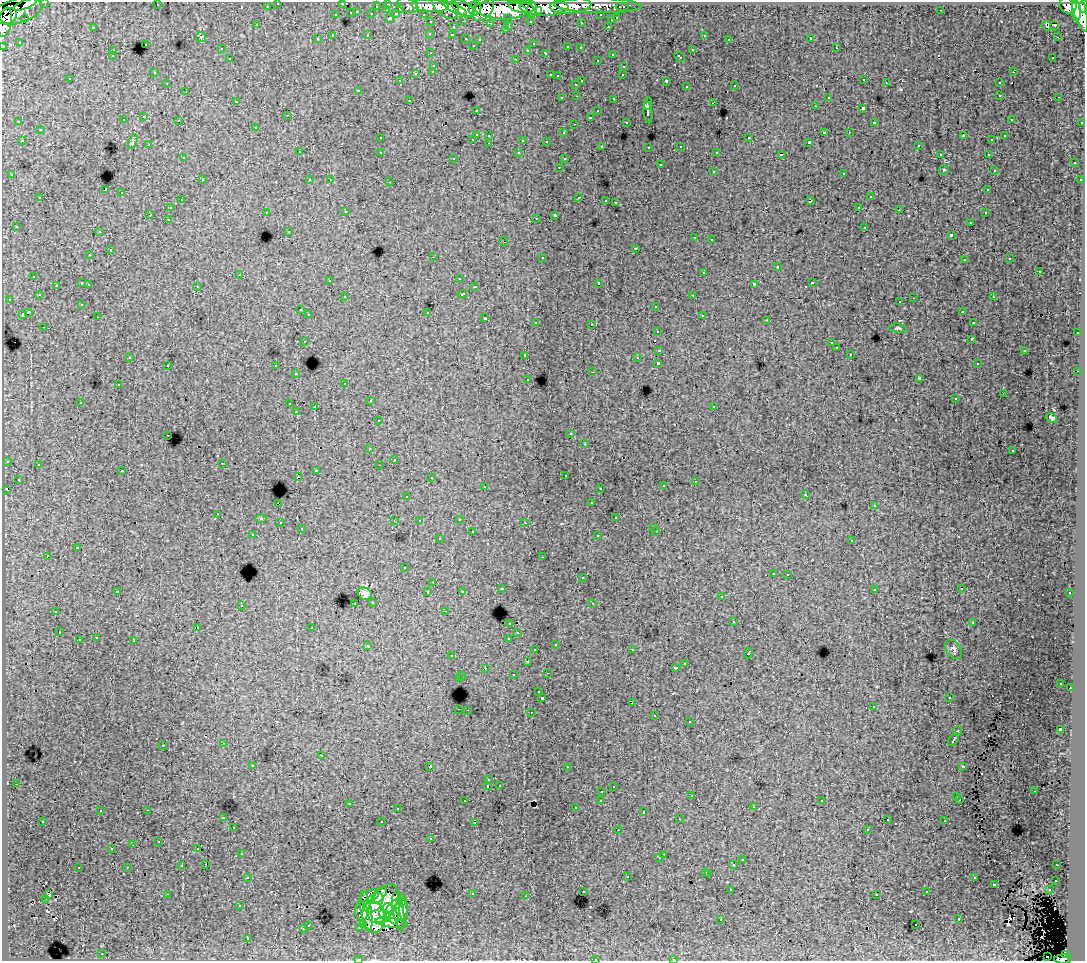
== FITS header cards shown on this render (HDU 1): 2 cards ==
NAXIS1  =                 1083
NAXIS2  =                  959

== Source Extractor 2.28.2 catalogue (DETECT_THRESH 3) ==
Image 1083 x 959 px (HDU 1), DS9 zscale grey, 1 PNG px = 1 image px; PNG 1087 x 963 px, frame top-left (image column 1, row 959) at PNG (2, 2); each listed source drawn as its Kron ellipse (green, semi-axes under 4 px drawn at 4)
Background 157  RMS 1.1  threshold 3.35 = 3 sigma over >= 5 px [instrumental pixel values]
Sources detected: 562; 2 with non-positive FLUX_AUTO (blend fragments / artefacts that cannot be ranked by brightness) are neither listed nor drawn; of the other 560, the 500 brightest by FLUX_AUTO listed and drawn (60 fainter detections omitted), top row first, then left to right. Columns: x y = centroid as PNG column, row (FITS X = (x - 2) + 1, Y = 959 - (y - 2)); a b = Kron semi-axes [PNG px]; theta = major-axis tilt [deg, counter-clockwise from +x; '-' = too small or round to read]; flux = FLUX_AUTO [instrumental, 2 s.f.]
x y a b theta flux
45 2 3 2 - 3300
278 3 3 3 - 2300
342 3 3 3 - 1100
388 4 3 3 - 5100
25 5 12 4 21 82000
157 5 3 2 - 79
408 5 11 7 -23 20000
598 5 43 7 -1 79000
1068 5 9 8 - 98000
267 6 3 3 - 1700
376 6 3 2 - 1400
430 6 18 6 -4 220000
445 6 15 10 -43 190000
571 6 21 7 5 140000
1084 6 6 3 83 85000
521 7 13 5 -12 220000
544 7 24 9 -1 340000
622 7 6 3 0 4000
400 8 3 3 - 890
455 8 13 3 -26 100000
463 8 13 6 -32 180000
475 8 7 6 - 110000
483 8 14 9 55 210000
1079 9 23 6 -74 330000
387 10 3 2 - 190
501 10 26 9 -3 570000
532 10 8 4 -89 120000
941 10 3 2 - 110
17 11 25 12 15 270000
538 11 4 3 - 70000
1076 11 10 4 -87 200000
357 12 3 3 - 490
351 13 3 3 - 950
372 14 3 3 - 1400
396 14 4 3 - 1000
423 14 3 2 - 2100
336 15 3 3 - 470
601 15 3 3 - 1600
8 16 9 7 35 160000
390 18 3 3 - 1600
508 18 3 3 - 1400
617 18 3 3 - 540
25 19 4 2 - 130
611 20 3 3 - 500
464 21 3 2 - 430
530 21 3 3 - 1500
5 22 15 7 80 230000
431 22 3 3 - 2200
581 22 3 3 - 160
491 23 4 3 - 140
257 25 3 3 - 210
1054 25 4 2 - 150
509 26 3 2 - 390
608 26 3 2 - 350
1047 26 5 3 - 210
93 27 3 3 - 770
453 27 3 3 - 520
505 30 3 3 - 230
430 33 3 3 - 210
368 34 3 3 - 530
452 35 3 3 - 230
704 35 3 3 - 280
333 36 3 3 - 1500
201 37 5 5 - 100
1057 37 2 2 - 250
466 38 3 3 - 360
811 38 3 3 - 18000
317 39 3 3 - 220
480 39 3 3 - 250
729 39 3 2 - 83
19 42 3 2 - 86
145 44 3 3 - 480
533 44 3 2 - 110
473 45 3 3 - 220
3 46 3 3 - 5100
568 47 3 3 - 490
580 48 3 2 - 110
836 48 3 2 - 280
221 49 3 3 - 200
528 50 3 3 - 240
692 50 3 3 - 550
113 51 3 3 - 290
431 53 3 2 - 250
546 53 4 3 - 440
612 54 3 3 - 370
112 56 3 3 - 170
679 57 6 3 -43 340
1053 57 3 2 - 120
230 59 3 3 - 310
516 59 3 2 - 630
597 60 3 3 - 270
434 65 3 3 - 410
624 66 3 3 - 340
433 71 3 3 - 300
154 72 3 2 - 100
1013 72 3 2 - 250
416 73 3 3 - 540
550 75 3 2 - 370
623 75 3 2 - 130
557 76 3 3 - 120
70 79 3 2 - 98
864 80 3 2 - 180
400 81 3 2 - 140
582 81 3 2 - 500
666 81 3 3 - 1400
167 83 3 2 - 260
886 83 3 3 - 140
999 83 3 3 - 380
576 84 3 3 - 230
735 86 3 3 - 420
687 87 3 3 - 280
358 90 3 2 - 100
186 91 3 2 - 200
1000 95 3 3 - 420
577 96 3 2 - 290
828 97 3 3 - 210
1059 97 3 2 - 210
562 98 3 3 - 250
614 99 3 2 - 590
409 100 3 3 - 310
236 101 3 2 - 160
713 102 4 2 - 440
648 103 7 2 89 2700
815 106 3 2 - 130
863 108 3 3 - 1500
476 110 3 2 - 100
598 111 3 3 - 340
648 112 11 4 -82 3000
287 115 3 2 - 81
144 117 3 3 - 290
590 117 3 3 - 1600
1011 119 3 3 - 190
123 120 3 3 - 270
179 120 3 2 - 200
19 122 3 2 - 140
626 122 3 3 - 140
874 122 3 3 - 85
1082 122 3 2 - 860
574 124 3 2 - 110
256 127 3 3 - 200
40 130 3 3 - 410
824 132 3 3 - 860
849 132 3 2 - 210
564 133 3 3 - 220
476 134 3 3 - 1000
489 135 3 3 - 240
963 136 4 2 - 550
1005 136 3 3 - 210
380 138 3 2 - 170
749 138 3 3 - 480
473 139 3 2 - 340
523 140 3 3 - 940
992 140 3 2 - 110
22 141 3 2 - 390
133 141 7 4 69 120
546 141 3 2 - 83
809 142 3 3 - 140
489 143 3 2 - 210
149 145 3 2 - 120
602 146 3 3 - 250
681 146 3 3 - 310
918 146 3 2 - 180
649 147 3 3 - 200
299 152 3 3 - 410
380 152 3 3 - 360
717 152 3 2 - 88
519 153 3 3 - 230
781 154 4 3 - 1000
940 154 3 2 - 140
988 154 3 2 - 290
183 158 3 3 - 190
454 158 3 3 - 160
564 159 3 3 - 230
1074 163 3 3 - 200
660 165 3 3 - 600
559 167 3 2 - 250
944 170 5 4 - 88
994 170 3 3 - 120
713 171 3 3 - 400
844 173 3 3 - 490
12 175 3 3 - 260
202 180 3 3 - 400
310 180 3 2 - 140
330 180 3 2 - 110
1080 180 3 3 - 290
390 182 3 2 - 370
106 190 3 3 - 8700
988 190 3 3 - 250
122 193 3 3 - 490
579 197 3 2 - 490
870 197 3 3 - 460
40 198 3 3 - 460
181 200 3 2 - 260
606 200 3 2 - 170
810 201 4 3 - 1000
615 202 3 2 - 450
859 207 3 2 - 270
170 208 3 3 - 310
899 210 3 2 - 150
266 212 3 2 - 250
346 212 3 3 - 200
985 213 3 2 - 240
150 215 4 2 - 460
555 215 4 3 - 1900
536 218 3 2 - 180
168 219 3 2 - 210
970 222 3 2 - 170
16 226 3 3 - 170
865 227 3 3 - 540
289 231 3 3 - 220
99 232 3 2 - 220
951 235 4 3 - 1300
695 238 3 3 - 310
711 239 3 2 - 270
503 242 4 2 - 150
635 248 3 3 - 640
110 250 3 3 - 690
90 255 3 3 - 260
433 257 3 2 - 1600
542 257 3 3 - 490
1010 259 3 3 - 130
964 260 3 2 - 110
777 267 3 3 - 930
704 272 3 3 - 410
1039 272 3 3 - 750
240 275 4 3 - 79
34 276 3 3 - 240
459 278 3 2 - 130
330 280 3 2 - 180
82 283 3 3 - 690
599 283 3 3 - 2000
812 283 3 3 - 570
89 284 3 3 - 330
754 284 4 3 - 2400
56 285 3 2 - 270
197 286 3 3 - 440
474 287 3 3 - 270
462 294 5 3 - 420
39 295 3 3 - 310
693 295 3 2 - 250
345 297 3 3 - 300
993 297 3 3 - 310
914 298 3 2 - 420
9 299 3 2 - 190
900 302 3 3 - 260
82 304 3 3 - 96
656 306 3 3 - 380
300 310 3 3 - 230
962 311 3 3 - 120
28 312 4 3 - 1600
427 312 3 3 - 720
22 314 4 3 - 840
309 315 3 3 - 280
702 315 3 2 - 200
98 317 3 2 - 220
485 318 3 3 - 710
767 320 3 2 - 220
536 322 3 3 - 190
973 323 3 3 - 190
592 324 3 2 - 680
44 327 3 2 - 300
898 328 9 4 -5 140
657 331 3 3 - 270
1077 333 3 2 - 290
971 339 3 2 - 89
304 341 3 3 - 310
831 343 3 2 - 140
836 348 3 3 - 260
659 350 4 3 - 1300
1025 350 3 3 - 530
850 354 3 2 - 180
525 355 3 3 - 420
130 357 3 2 - 150
637 358 3 2 - 96
658 363 3 3 - 3000
977 364 3 2 - 210
168 365 3 3 - 400
276 366 3 3 - 480
1078 371 2 2 - 500
593 372 3 2 - 550
296 374 3 2 - 330
919 378 4 3 - 2400
528 379 3 3 - 210
345 383 3 3 - 210
118 385 3 3 - 340
1003 393 2 2 - 88
955 399 3 3 - 160
370 401 3 2 - 270
80 402 3 2 - 260
290 404 3 2 - 420
315 406 3 2 - 700
714 406 3 3 - 280
296 412 3 2 - 93
1052 418 6 4 -39 150
378 421 3 3 - 180
571 434 3 3 - 210
168 435 3 2 - 210
585 444 3 3 - 170
370 449 3 3 - 160
1012 451 3 3 - 260
394 459 3 2 - 83
7 461 3 3 - 350
222 463 3 2 - 180
38 464 3 3 - 400
379 465 3 2 - 92
316 470 3 2 - 480
122 471 3 3 - 310
565 475 3 3 - 310
298 476 2 2 - 120
431 478 3 3 - 150
18 479 3 3 - 210
695 481 3 2 - 150
485 486 3 3 - 300
663 486 3 3 - 280
600 488 3 2 - 170
7 489 4 3 - 350
806 494 4 3 - 110
407 496 3 2 - 89
591 503 3 3 - 120
279 504 4 2 - 680
874 506 3 3 - 260
218 514 3 2 - 300
261 518 6 4 -2 76
616 518 3 3 - 360
459 519 3 2 - 340
394 521 3 2 - 78
419 521 3 3 - 170
525 522 3 2 - 120
280 523 3 2 - 200
653 527 3 3 - 140
301 529 3 3 - 150
656 531 3 2 - 290
472 532 3 3 - 700
253 535 3 2 - 190
598 536 3 3 - 290
439 539 3 3 - 340
852 540 3 3 - 350
77 548 3 3 - 1100
48 556 3 3 - 1400
543 557 3 2 - 170
404 568 3 3 - 170
773 573 3 3 - 290
788 574 3 2 - 270
582 578 3 3 - 400
433 582 3 2 - 78
501 589 3 3 - 210
874 589 3 3 - 380
961 589 3 2 - 220
462 591 3 3 - 210
117 592 3 2 - 76
428 592 3 3 - 530
1070 593 3 3 - 170
365 594 7 6 - 390
721 597 3 2 - 140
373 602 3 3 - 300
355 603 3 2 - 310
593 603 3 2 - 260
241 605 3 3 - 370
56 611 3 3 - 490
445 611 3 2 - 200
734 621 3 3 - 1500
510 623 3 3 - 280
972 623 3 2 - 130
197 627 3 2 - 320
312 627 3 3 - 330
59 632 3 2 - 140
518 633 3 3 - 260
96 638 3 2 - 270
509 638 3 3 - 720
79 640 3 3 - 660
134 641 3 3 - 740
556 644 3 3 - 300
368 646 4 3 - 470
953 649 11 7 -56 270
535 650 3 3 - 200
632 650 3 2 - 260
748 653 5 3 - 810
452 656 3 2 - 77
527 662 3 3 - 410
685 663 3 2 - 340
485 668 3 2 - 220
676 668 3 3 - 290
547 673 3 2 - 600
513 675 3 3 - 310
462 676 3 2 - 340
459 679 3 3 - 950
1061 683 3 2 - 96
1070 688 2 2 - 230
539 692 3 3 - 130
542 698 3 3 - 2200
949 698 3 2 - 100
632 702 3 2 - 260
873 707 3 2 - 230
459 709 3 2 - 430
467 710 2 2 - 330
531 712 2 2 - 270
655 715 3 3 - 280
689 722 3 3 - 490
1060 729 3 3 - 2700
957 731 5 3 - 1300
953 740 7 3 59 1300
224 743 3 2 - 240
163 745 3 3 - 430
321 756 3 3 - 590
253 765 3 3 - 240
430 766 4 3 - 2700
963 766 4 3 - 670
567 767 3 2 - 140
489 780 3 3 - 200
16 784 3 2 - 160
499 785 3 3 - 220
488 786 3 3 - 1100
613 786 3 3 - 320
602 791 3 2 - 280
1034 791 3 2 - 180
692 796 3 2 - 87
957 797 3 3 - 300
960 799 3 3 - 160
601 800 3 3 - 330
465 801 3 3 - 270
822 801 3 3 - 140
349 803 3 2 - 390
753 807 3 2 - 140
576 808 3 3 - 170
397 809 3 2 - 140
147 810 3 2 - 560
100 811 3 2 - 180
643 812 3 3 - 810
223 818 3 3 - 95
679 819 2 2 - 95
887 820 3 3 - 210
43 821 3 3 - 270
945 821 3 3 - 300
382 822 3 3 - 760
475 822 2 2 - 130
233 827 3 3 - 240
867 829 3 3 - 190
618 830 2 2 - 120
431 838 3 3 - 230
159 841 3 3 - 260
133 845 3 2 - 100
112 848 3 3 - 170
198 848 3 2 - 100
242 854 3 2 - 230
664 854 2 2 - 120
660 858 3 3 - 230
742 860 3 3 - 230
206 864 2 2 - 230
734 864 3 3 - 890
1057 865 3 2 - 250
182 866 3 2 - 76
128 867 3 2 - 280
78 868 3 3 - 420
706 872 3 3 - 450
709 873 3 3 - 470
627 876 3 3 - 460
248 877 3 2 - 360
974 878 3 3 - 410
1056 880 3 3 - 420
994 884 3 3 - 740
731 890 3 2 - 250
1049 890 3 3 - 370
583 891 3 3 - 300
927 892 3 3 - 270
167 894 3 2 - 810
472 894 3 3 - 550
877 894 3 3 - 210
48 895 3 2 - 240
379 895 10 5 49 460
369 896 10 5 20 500
526 896 3 2 - 100
46 899 3 2 - 110
402 902 4 3 - 200
373 903 11 8 45 980
383 904 21 12 60 1200
394 905 10 3 40 280
239 906 3 3 - 120
403 907 13 4 -88 640
361 911 10 6 -83 120
366 911 20 5 -80 530
398 911 19 5 -80 450
391 914 12 6 -61 830
385 916 7 4 -44 610
373 917 16 11 -81 1200
721 919 3 2 - 100
959 919 3 3 - 540
392 923 16 5 -8 800
308 925 3 3 - 380
364 925 4 2 - 260
916 925 3 2 - 180
360 927 3 3 - 220
303 929 3 3 - 470
248 938 3 3 - 1200
102 954 3 2 - 410
1065 955 4 4 - 50000
1047 956 2 2 - 260
359 959 3 2 - 150
595 959 3 2 - 350
673 959 3 2 - 230
1063 959 9 4 1 88000
At the frame edge (FLAGS 8, measured only in part): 10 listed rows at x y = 45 2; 278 3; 342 3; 1084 6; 5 22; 3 46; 359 959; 595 959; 673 959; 1063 959
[60 fainter detections neither listed nor drawn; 2 non-positive-flux detections neither listed nor drawn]